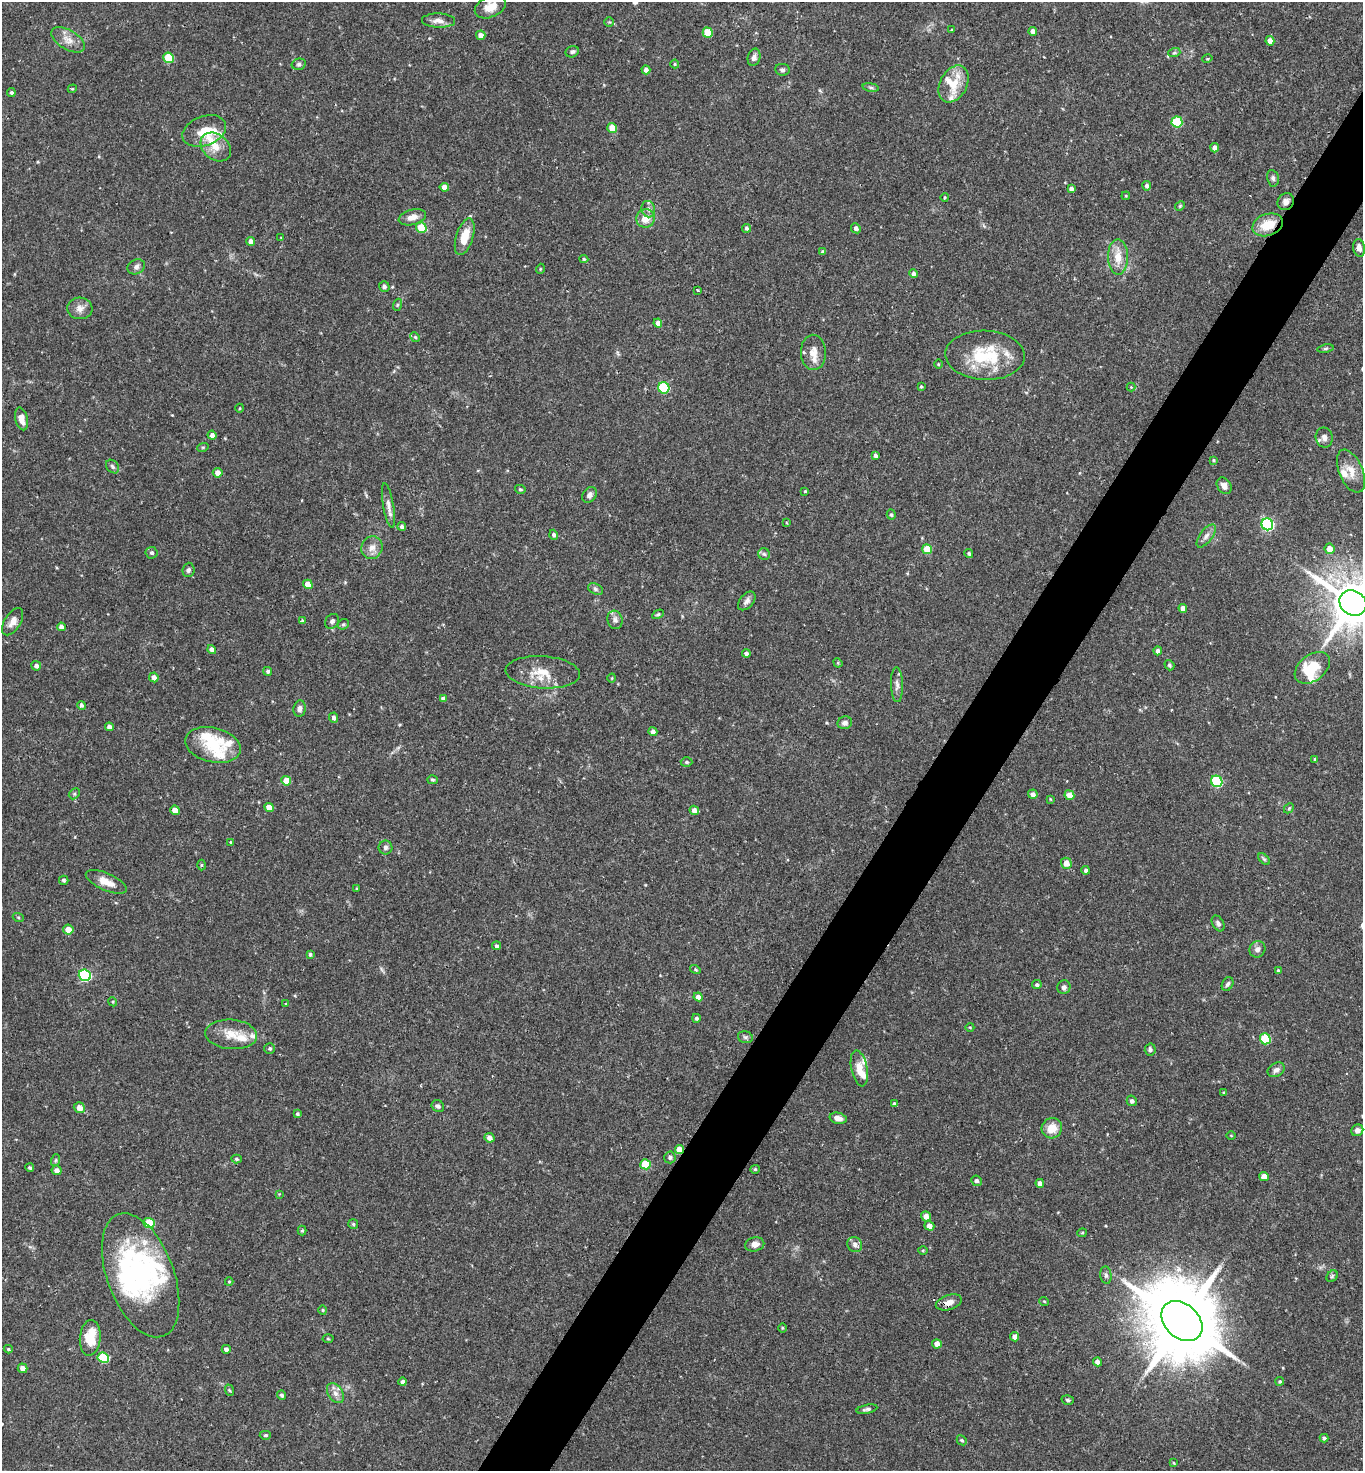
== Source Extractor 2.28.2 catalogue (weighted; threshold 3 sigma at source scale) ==
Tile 10 of 4 x 4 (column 2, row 3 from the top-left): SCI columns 1514-2874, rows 1472-2940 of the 5888 x 5882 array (HDU 1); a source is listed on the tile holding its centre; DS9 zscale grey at full resolution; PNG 1365 x 1473 px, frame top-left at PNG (2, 2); each listed source drawn as its Kron ellipse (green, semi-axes under 4 px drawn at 4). Shown black and unused: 5% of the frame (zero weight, under 2 of 3 exposures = <1% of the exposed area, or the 3 px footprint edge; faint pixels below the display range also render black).
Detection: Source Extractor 2.28.2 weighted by HDU 2 'WHT'; one run over the whole footprint, this tile lists its part. Background 0.0752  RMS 0.005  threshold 0.0223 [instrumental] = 3 sigma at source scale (4.5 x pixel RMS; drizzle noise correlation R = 1.50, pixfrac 1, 0.05/0.05 arcsec/px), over >= 5 px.
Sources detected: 254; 4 inside a brighter object's white glare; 1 cosmic-ray / hot-pixel residue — neither listed nor drawn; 17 inside a brighter listed object's ellipse — not listed separately; the other 232 listed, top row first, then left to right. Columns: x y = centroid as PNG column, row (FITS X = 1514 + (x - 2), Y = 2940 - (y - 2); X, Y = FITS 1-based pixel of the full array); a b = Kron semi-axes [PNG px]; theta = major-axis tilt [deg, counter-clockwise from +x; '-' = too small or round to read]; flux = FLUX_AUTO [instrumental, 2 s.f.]
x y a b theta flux
490 7 16 10 24 6.2
438 21 17 7 -2 3.2
609 22 5 4 - 0.64
951 30 4 2 - 0.3
1033 31 4 4 - 2.6
708 33 5 5 - 12
481 35 5 4 - 2.4
68 40 19 9 -31 4.8
1270 41 5 4 - 2.9
572 52 7 5 24 1.1
1174 53 6 4 18 0.79
754 57 9 6 76 1.9
169 58 5 5 - 17
1207 59 5 3 - 0.49
299 64 7 5 14 1.1
675 64 4 4 - 0.54
646 70 4 4 - 1.9
782 70 7 6 - 1.2
954 84 20 13 62 9.2
871 87 8 4 -8 1
72 89 4 3 - 0.44
11 93 4 4 - 1
1177 122 5 5 - 28
612 128 5 5 - 5.9
204 131 23 14 21 9.3
216 147 17 12 -40 6.6
1215 148 5 4 - 2.3
1273 178 8 6 -79 1.2
1147 186 5 4 - 1.7
444 187 5 4 - 3
1071 189 4 4 - 1.6
1126 196 4 3 - 0.47
945 198 4 3 - 0.58
1286 202 9 7 59 2.3
1180 206 5 4 - 0.57
648 209 8 6 -78 2.3
412 217 14 7 14 3.6
645 218 9 9 - 6
1268 225 16 11 19 11
421 228 5 5 - 11
746 228 4 4 - 0.92
856 228 5 4 - 1.7
465 237 19 8 73 8.8
281 238 4 3 - 0.36
251 241 4 4 - 2.5
1359 248 9 5 -81 2.5
823 252 4 4 - 0.68
1118 257 17 10 -89 7.5
584 259 4 4 - 0.72
136 267 9 7 27 1.7
540 269 5 3 - 0.43
913 274 4 4 - 1.6
384 286 5 5 - 1.2
698 290 3 2 - 0.5
397 305 6 4 71 0.61
80 308 12 11 - 3.5
658 323 4 4 - 3.3
415 337 5 4 - 0.7
1325 348 8 4 9 0.74
813 352 17 12 -88 5.6
985 355 40 24 -2 27
938 364 5 3 - 0.43
921 386 3 3 - 0.52
1131 387 4 4 - 0.41
664 388 6 5 - 34
240 408 4 3 - 0.41
22 419 12 6 -78 3.8
212 435 4 4 - 2
1324 437 10 8 -78 2.5
203 447 6 3 18 0.61
875 455 4 3 - 1.3
1213 460 4 3 - 0.58
113 466 7 5 -46 1.2
1351 471 23 11 -67 6.7
218 473 5 5 - 3
1224 486 9 6 -55 2.9
520 489 5 4 - 0.68
805 491 4 4 - 0.5
589 495 8 6 53 1.8
388 505 22 5 -80 3
891 515 5 4 - 0.88
787 523 4 2 - 0.39
1267 524 6 6 - 81
402 526 4 4 - 1.5
554 535 5 4 - 1.3
1206 536 13 6 53 2.4
372 548 11 10 - 3.5
927 549 5 4 - 12
1330 549 5 5 - 4.5
152 553 6 5 - 1.1
764 554 6 6 - 0.92
969 554 5 4 - 0.75
188 570 7 6 - 1.1
308 584 5 4 - 5.3
595 589 8 5 -28 1.1
747 601 11 6 49 2
1353 603 14 12 -34 2400
1183 608 4 4 - 2.5
658 614 6 4 29 0.7
615 620 9 7 -75 2
302 621 4 3 - 0.85
332 621 8 6 56 1.4
13 622 15 8 58 3.6
343 624 6 5 - 0.77
61 627 4 4 - 2.3
212 650 5 4 - 2
1158 651 4 4 - 1.6
746 653 4 4 - 1.4
838 663 5 4 - 0.52
1169 665 5 4 - 0.86
36 666 5 4 - 1.6
1312 668 20 13 38 12
268 671 4 4 - 1.1
543 672 37 16 -4 12
154 677 5 4 - 2.9
612 678 4 3 - 0.4
897 685 17 6 -88 2.5
443 699 4 4 - 1.9
82 705 4 4 - 1.2
299 709 8 6 82 2
333 718 5 4 - 1.4
845 723 7 6 - 1.8
109 727 4 4 - 1.9
653 732 4 4 - 1.8
213 745 28 17 -14 16
1315 759 4 3 - 0.72
687 762 6 4 -1 1.1
432 780 5 4 - 0.77
286 781 5 4 - 6.8
1217 781 6 5 - 40
74 794 6 4 45 0.74
1033 794 5 4 - 1.9
1069 795 5 4 - 3.8
1050 799 4 3 - 0.4
269 807 5 4 - 4.7
1289 808 5 4 - 0.67
175 810 5 4 - 6.4
694 810 5 4 - 2.7
230 842 4 2 - 0.3
385 848 7 7 - 1.3
1264 859 7 4 -44 0.82
1066 863 5 5 - 3.8
202 865 5 3 - 0.55
1086 870 4 4 - 1.2
64 880 5 4 - 0.9
106 882 22 8 -23 6.1
357 888 4 3 - 0.43
18 917 6 3 -19 0.53
1218 923 8 5 -59 1.4
68 930 5 5 - 5
496 946 4 4 - 1
1257 949 8 7 - 2
310 954 4 3 - 0.84
695 970 5 4 - 0.62
1278 971 4 3 - 0.7
85 975 6 5 - 55
1228 984 7 5 61 1.2
1037 985 5 4 - 1.1
1064 987 7 6 - 1.6
698 997 4 4 - 2.5
113 1002 4 3 - 0.5
286 1004 4 4 - 0.52
696 1018 4 4 - 0.9
970 1027 4 3 - 0.4
231 1034 26 14 -4 9.2
745 1037 8 5 -16 1.1
1265 1039 5 5 - 26
270 1048 5 5 - 0.8
1150 1049 6 5 - 1.1
859 1068 18 8 -79 5.6
1276 1070 9 6 31 1.8
1224 1093 4 3 - 0.57
1132 1101 5 5 - 1.4
895 1104 4 4 - 1.6
438 1106 6 5 - 1.4
79 1108 6 5 - 3.2
297 1114 4 4 - 0.85
838 1118 8 5 -14 3
1052 1128 10 10 - 6.9
1357 1130 6 5 - 2
1231 1135 5 3 - 0.41
489 1138 5 4 - 2.4
679 1150 4 4 - 8.5
670 1157 6 5 - 1.1
236 1159 5 4 - 0.89
56 1160 6 4 71 0.72
646 1164 5 5 - 15
30 1168 4 4 - 0.9
755 1169 4 4 - 0.6
57 1170 5 4 - 2.1
1264 1177 5 4 - 3.7
976 1181 5 5 - 1.3
1040 1183 4 4 - 2.5
279 1194 4 4 - 0.37
926 1216 5 4 - 2.9
149 1223 5 5 - 18
353 1224 5 5 - 0.81
929 1226 5 4 - 3.2
302 1230 5 4 - 0.66
1082 1233 4 4 - 0.57
755 1244 10 7 13 3.4
855 1244 8 7 - 1.9
923 1250 5 3 - 0.5
141 1275 65 33 -69 69
1106 1275 9 5 -83 1.4
1332 1276 6 5 - 0.9
229 1282 4 4 - 0.51
1044 1301 5 3 - 0.4
949 1302 13 7 16 3.5
323 1310 4 4 - 0.55
1182 1321 23 17 -42 6700
782 1328 5 3 - 0.45
1015 1337 4 4 - 2.5
90 1338 18 10 85 13
328 1339 5 3 - 0.5
937 1344 5 4 - 3.2
8 1349 4 3 - 0.7
226 1349 4 4 - 1.9
103 1358 6 5 - 25
1097 1362 4 4 - 2
23 1368 5 5 - 2.9
1280 1381 4 4 - 0.75
403 1382 4 4 - 1.6
229 1390 6 3 -70 0.58
335 1393 11 7 -57 2.8
282 1395 4 4 - 1.2
1068 1400 6 4 -17 0.76
867 1409 10 4 11 1.3
265 1435 5 4 - 0.69
1324 1438 4 3 - 1
962 1440 5 4 - 0.76
1174 1463 4 4 - 0.48
Overlapping masked pixels (flux is a lower limit): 4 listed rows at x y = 1286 202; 1268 225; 679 1150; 949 1302
Isophote crosses this tile's border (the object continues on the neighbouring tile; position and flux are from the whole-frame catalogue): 1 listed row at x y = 1353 603